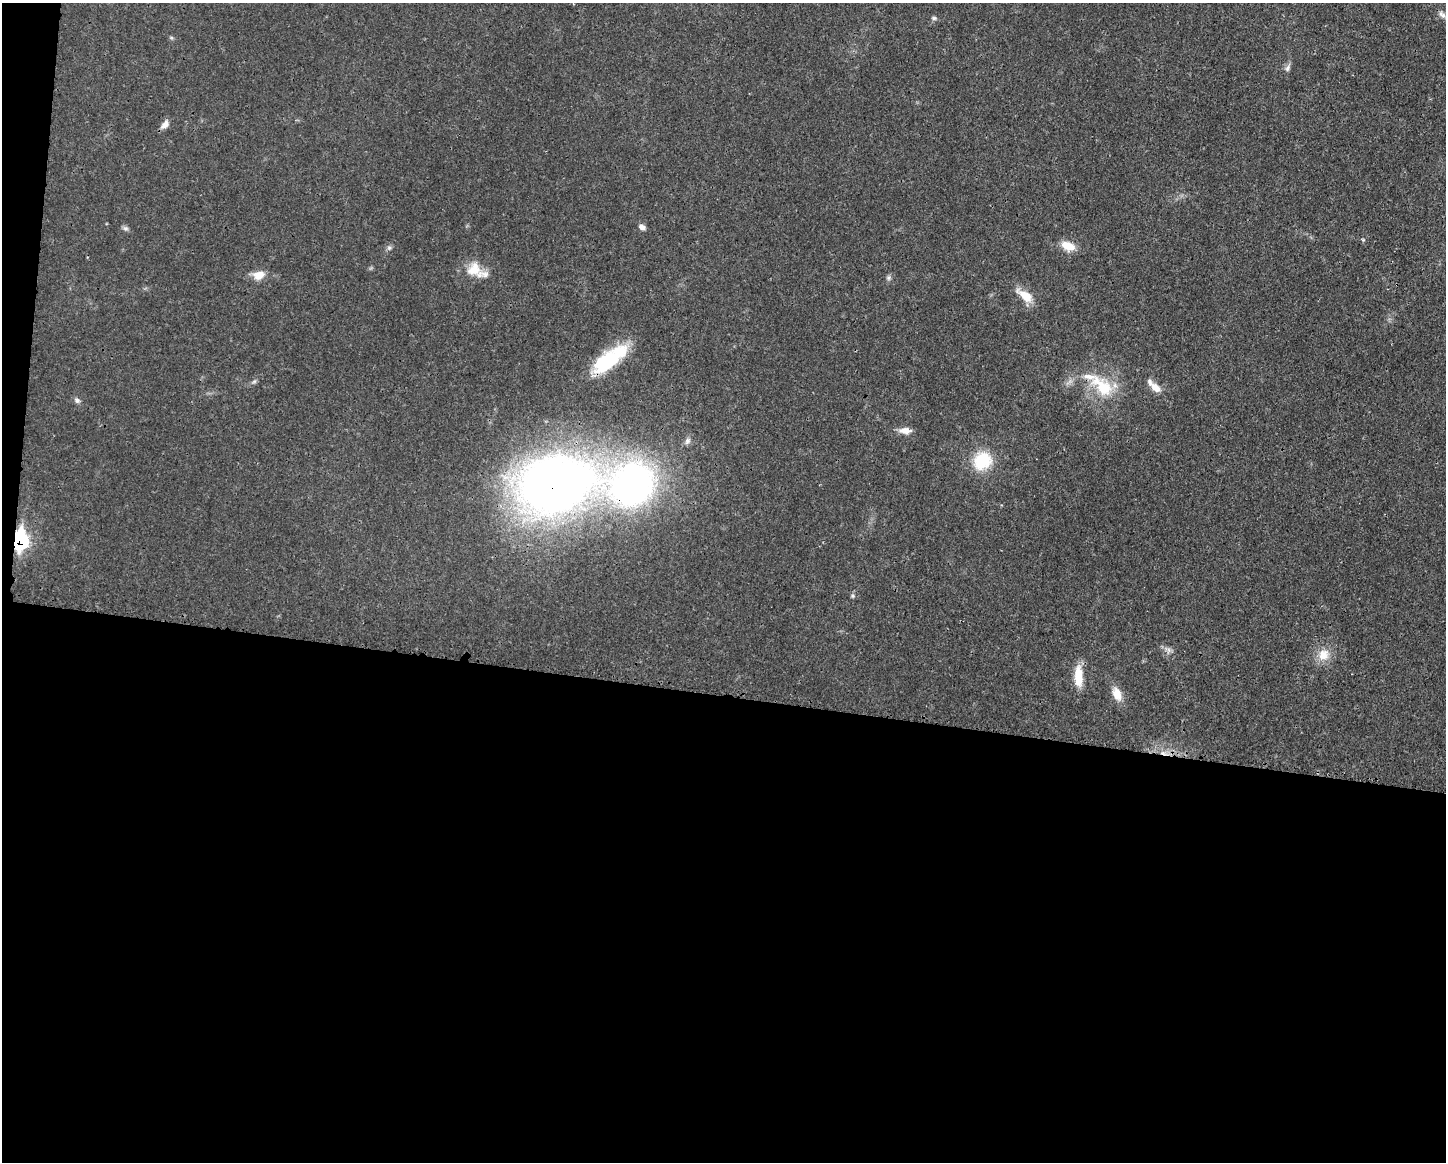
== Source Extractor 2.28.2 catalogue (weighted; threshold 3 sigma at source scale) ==
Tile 10 of 3 x 4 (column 1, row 4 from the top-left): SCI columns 115-1558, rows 11-1170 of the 4673 x 4659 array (HDU 1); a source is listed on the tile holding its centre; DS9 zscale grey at full resolution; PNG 1448 x 1164 px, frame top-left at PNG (2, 3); no overlay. Shown black and unused: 41% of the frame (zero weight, under 3 of 4 exposures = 1% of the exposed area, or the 3 px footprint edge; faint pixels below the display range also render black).
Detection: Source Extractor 2.28.2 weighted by HDU 2 'WHT'; one run over the whole footprint, this tile lists its part. Background 0.0207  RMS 0.0023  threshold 0.0103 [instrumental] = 3 sigma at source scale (4.5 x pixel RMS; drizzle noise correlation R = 1.50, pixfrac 1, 0.05/0.05 arcsec/px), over >= 5 px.
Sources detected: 29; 2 inside a brighter listed object's ellipse — not listed separately; the other 27 listed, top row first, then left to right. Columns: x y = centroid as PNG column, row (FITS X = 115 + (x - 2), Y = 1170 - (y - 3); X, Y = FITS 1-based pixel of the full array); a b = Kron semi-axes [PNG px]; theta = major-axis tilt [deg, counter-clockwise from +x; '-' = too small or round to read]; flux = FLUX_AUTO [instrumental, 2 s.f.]
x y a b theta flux
1442 15 14 6 -42 1
934 18 7 5 0 0.44
1287 68 11 6 62 0.79
165 125 12 8 48 1.4
642 227 9 6 -23 0.93
126 228 8 6 -1 0.58
1068 246 17 11 -22 3.4
389 248 6 5 - 0.52
474 269 23 19 -44 5.1
259 275 14 10 25 2.9
888 278 7 6 - 0.56
1025 296 21 9 -36 4
609 359 45 16 37 16
254 381 7 4 2 0.4
1102 386 39 20 -42 11
1156 388 15 9 -43 2.3
77 400 9 7 -41 0.71
905 431 14 8 -2 1.9
687 441 10 6 59 0.87
982 461 23 20 38 9.1
554 485 59 42 12 240
632 485 40 35 26 98
20 540 11 7 88 40
853 596 6 4 -90 0.37
1323 655 17 16 - 3.6
1078 676 26 9 -88 5.1
1117 694 19 11 -69 3
Overlapping masked pixels (flux is a lower limit): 3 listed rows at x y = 554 485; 632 485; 20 540